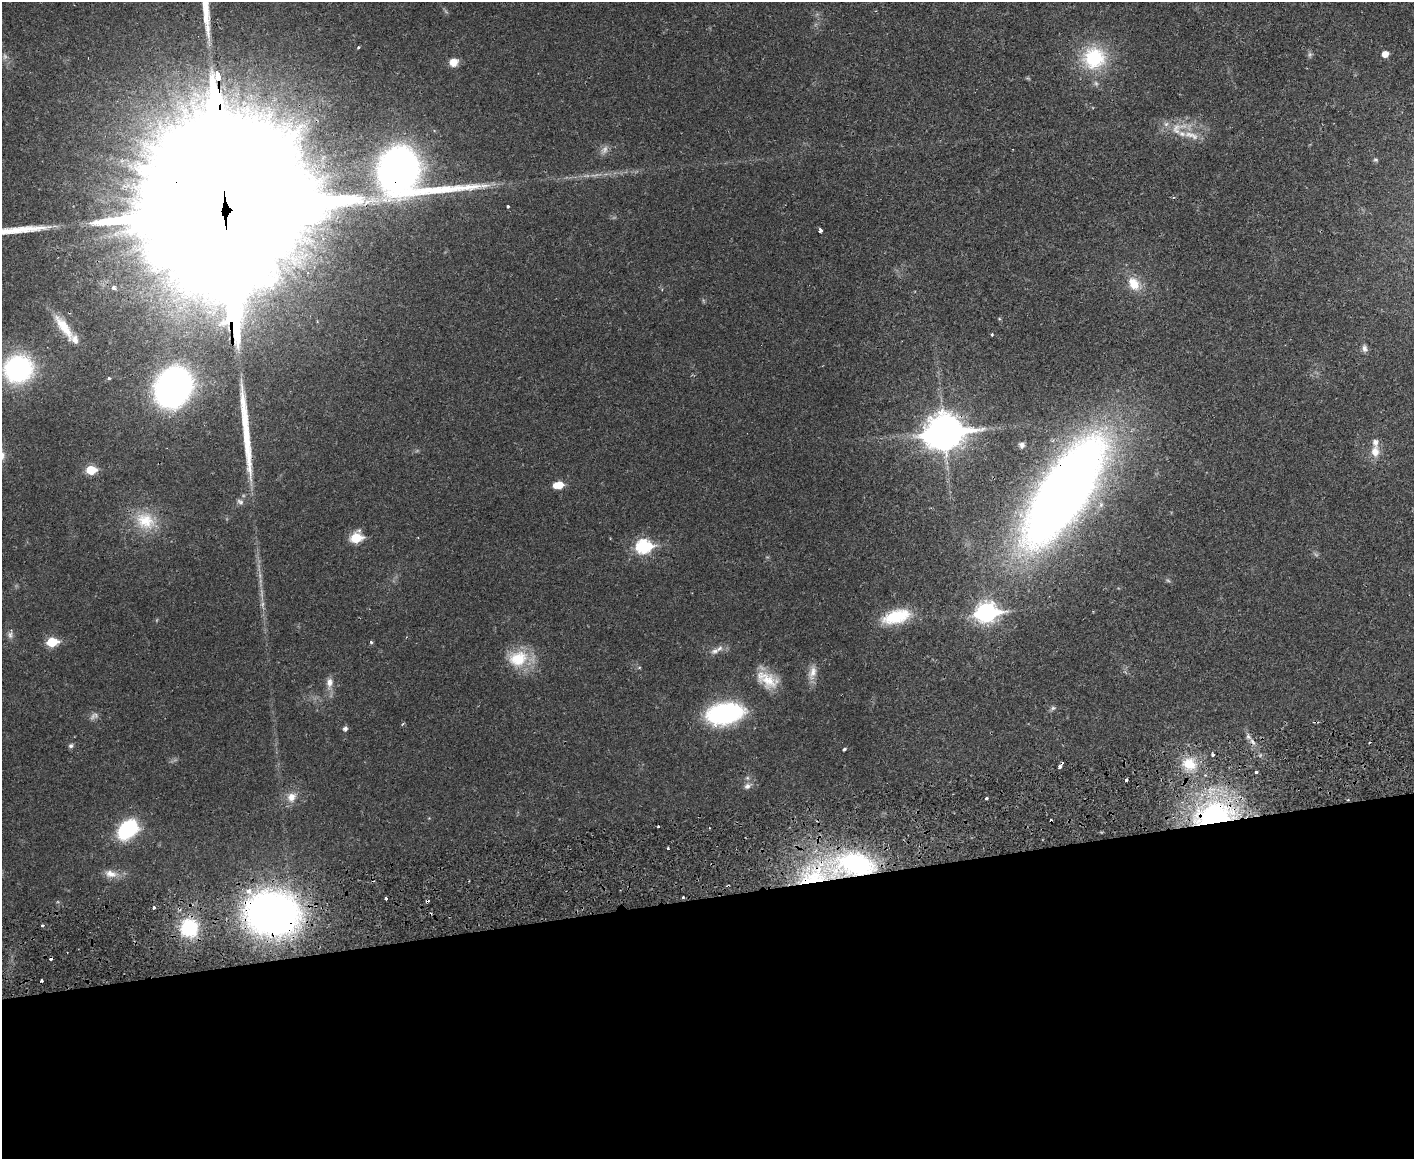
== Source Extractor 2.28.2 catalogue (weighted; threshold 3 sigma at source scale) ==
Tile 11 of 3 x 4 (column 2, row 4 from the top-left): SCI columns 1588-2999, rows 91-1247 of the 4710 x 4807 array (HDU 1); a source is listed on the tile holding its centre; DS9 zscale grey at full resolution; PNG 1416 x 1161 px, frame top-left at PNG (2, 2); no overlay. Shown black and unused: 23% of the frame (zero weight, under 2 of 3 exposures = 5% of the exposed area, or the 3 px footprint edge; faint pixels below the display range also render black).
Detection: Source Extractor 2.28.2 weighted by HDU 2 'WHT'; one run over the whole footprint, this tile lists its part. Background 0.0166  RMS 0.0033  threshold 0.0148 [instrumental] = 3 sigma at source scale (4.5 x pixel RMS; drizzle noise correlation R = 1.50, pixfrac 1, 0.05/0.05 arcsec/px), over >= 5 px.
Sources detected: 89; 5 too faint to see at this stretch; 9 cosmic-ray / hot-pixel residue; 2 long thin detections or spike segments (spike, bleed or trail) — not listed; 7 inside a brighter listed object's ellipse — not listed separately; the other 66 listed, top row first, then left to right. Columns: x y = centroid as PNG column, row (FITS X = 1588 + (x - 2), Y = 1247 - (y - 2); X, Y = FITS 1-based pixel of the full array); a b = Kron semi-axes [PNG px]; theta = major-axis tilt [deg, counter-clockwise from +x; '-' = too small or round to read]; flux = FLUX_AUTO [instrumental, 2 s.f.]
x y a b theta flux
358 48 3 3 - 0.66
1310 54 8 6 89 0.78
1385 54 5 5 - 3.6
1094 58 30 29 - 23
453 62 9 8 - 3.6
1191 135 26 9 -17 4.8
1375 160 6 5 - 0.56
401 172 52 31 -20 210
368 202 17 6 27 3.2
508 206 3 3 - 0.64
225 211 157 31 -87 81000
820 230 4 3 - 2.3
1134 284 18 13 -57 6.2
114 288 5 4 - 1.3
64 327 35 10 -55 7.8
992 334 3 3 - 0.84
1365 348 9 6 -81 1.3
18 369 24 22 23 61
109 378 4 3 - 0.48
173 387 25 20 60 170
944 432 14 11 8 820
1022 445 7 6 - 1.1
1375 452 13 10 -90 3.8
91 470 6 5 - 14
559 485 8 5 6 8.1
1064 492 86 31 56 530
145 521 30 23 -26 12
356 538 7 6 - 20
644 546 8 7 - 51
987 612 10 8 8 160
896 616 36 16 15 15
10 635 10 8 -75 1.3
52 642 7 5 8 15
371 642 4 4 - 0.54
719 648 11 6 38 1.6
518 658 28 21 12 13
812 672 22 10 74 3.5
767 680 31 17 -28 8.6
329 683 15 9 82 2.6
1053 708 9 6 10 0.78
724 713 25 14 10 69
345 729 5 5 - 1.1
1248 737 7 5 -69 1
71 746 7 6 - 0.84
844 749 4 3 - 0.71
1213 755 3 3 - 1.1
1189 764 21 17 -25 9.5
1256 772 4 3 - 1.6
1126 780 3 3 - 1.1
747 786 11 8 32 1.6
291 797 14 12 57 3.9
986 798 3 3 - 1
1348 800 4 3 - 0.33
1214 815 56 31 11 66
658 826 3 2 - 0.48
127 829 15 10 45 41
668 848 3 3 - 0.56
856 864 38 21 -9 50
110 874 17 10 -9 3.5
812 878 49 25 15 35
683 897 3 3 - 0.52
386 898 3 3 - 1.3
154 907 4 3 - 0.82
272 913 39 31 -8 210
43 925 3 3 - 0.92
189 928 18 17 - 20
Overlapping masked pixels (flux is a lower limit): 9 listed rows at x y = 401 172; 225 211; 944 432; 1064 492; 1348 800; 1214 815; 856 864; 812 878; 272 913
Isophote crosses this tile's border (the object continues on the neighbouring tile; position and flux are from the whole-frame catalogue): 1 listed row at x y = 225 211